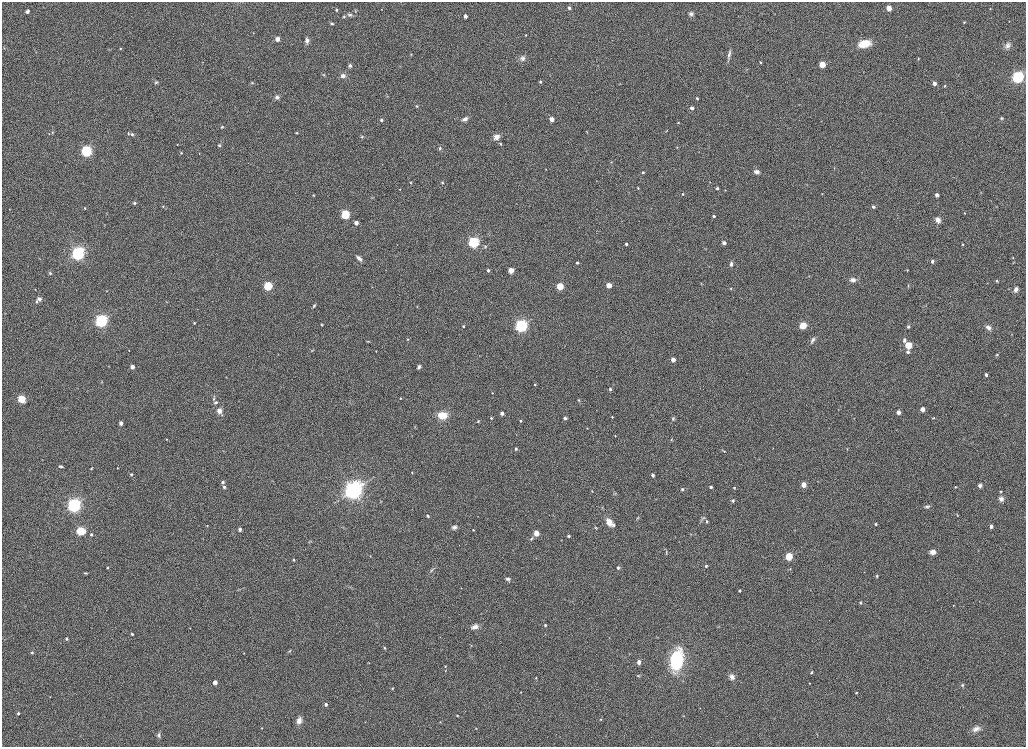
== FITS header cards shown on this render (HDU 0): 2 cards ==
NAXIS1  =                 2048
NAXIS2  =                 1489

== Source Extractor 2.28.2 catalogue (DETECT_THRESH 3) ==
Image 2048 x 1489 px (HDU 0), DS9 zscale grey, zoomed out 1/2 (1 PNG px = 2 x 2 image px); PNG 1028 x 749 px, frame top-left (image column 1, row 1489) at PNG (2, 2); no overlay
Background 1130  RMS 5.3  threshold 16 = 3 sigma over >= 5 px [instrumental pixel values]
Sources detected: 287; all 287 listed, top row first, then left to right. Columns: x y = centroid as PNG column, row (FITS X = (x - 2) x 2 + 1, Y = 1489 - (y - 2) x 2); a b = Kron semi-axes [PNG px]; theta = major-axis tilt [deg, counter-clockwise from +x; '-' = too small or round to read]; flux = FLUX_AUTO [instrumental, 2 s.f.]
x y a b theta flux
569 8 3 2 - 3900
889 8 3 3 - 20000
381 9 2 2 - 440
990 9 2 2 - 380
336 10 3 2 - 1700
27 11 3 3 - 4300
355 11 4 3 - 810
691 14 5 5 - 3000
350 15 7 4 -20 2000
344 16 4 3 - 1100
465 16 3 2 - 5200
964 22 3 2 - 1200
332 23 5 3 - 1500
526 35 2 2 - 610
277 39 3 3 - 13000
307 40 6 4 -83 4800
864 44 10 6 10 29000
1007 46 8 7 - 4400
4 48 4 3 - 880
120 48 2 2 - 840
411 54 3 2 - 640
729 55 12 4 78 3600
522 58 7 6 - 3700
918 59 2 2 - 700
760 62 2 2 - 1000
822 64 3 3 - 39000
350 65 4 4 - 2800
323 74 4 3 - 1100
343 76 5 5 - 4700
1018 77 5 5 - 160000
799 79 3 2 - 330
156 82 4 3 - 1400
540 82 4 3 - 1300
252 83 4 3 - 840
934 83 3 3 - 7500
620 84 2 2 - 510
945 86 3 3 - 1100
277 97 4 4 - 3200
697 98 3 3 - 2000
416 106 3 3 - 1100
692 108 4 3 - 4500
1002 118 4 3 - 1400
465 119 7 5 23 4200
552 119 3 3 - 13000
381 120 3 3 - 2600
678 122 3 3 - 990
222 127 3 3 - 1000
666 131 3 2 - 650
52 132 3 3 - 750
587 132 4 2 - 630
128 133 3 2 - 980
296 133 3 2 - 970
49 134 3 2 - 510
132 134 2 2 - 2300
362 137 4 4 - 1200
496 137 7 6 - 7700
177 144 2 2 - 560
500 144 3 3 - 1000
219 145 3 3 - 1800
677 147 4 3 - 780
440 148 4 4 - 1500
86 151 4 4 - 220000
181 153 3 3 - 820
199 153 3 2 - 390
611 162 3 2 - 620
546 169 2 2 - 510
643 172 2 2 - 1500
757 172 7 5 -9 5800
709 182 3 3 - 620
411 183 3 3 - 790
442 183 4 3 - 1400
638 188 3 2 - 910
717 188 4 4 - 2500
400 189 2 2 - 410
725 190 3 3 - 620
683 194 3 3 - 1300
822 194 3 2 - 570
313 195 3 3 - 890
937 195 3 3 - 6300
134 203 3 3 - 1900
163 206 3 2 - 840
873 207 3 3 - 2700
85 208 3 2 - 840
651 208 3 2 - 380
965 213 3 2 - 590
345 214 4 3 - 130000
714 216 3 3 - 2500
938 220 5 4 - 6600
356 223 3 3 - 9600
474 242 4 4 - 210000
724 243 3 3 - 7000
626 244 3 3 - 3300
962 244 3 3 - 890
485 246 4 4 - 1300
706 249 3 2 - 520
78 253 6 6 - 210000
1013 257 3 2 - 590
359 258 9 4 -43 4300
932 261 3 2 - 4400
577 263 3 3 - 2700
731 264 7 5 87 3800
488 270 2 2 - 2500
511 270 3 3 - 25000
907 270 3 2 - 550
50 273 5 4 - 1500
853 280 6 5 - 5500
997 281 3 3 - 1100
701 283 3 3 - 620
609 285 3 3 - 20000
268 286 4 3 - 120000
560 286 3 3 - 52000
908 286 3 2 - 620
731 288 4 3 - 1100
1016 289 5 3 - 5400
106 291 3 2 - 400
39 299 5 4 - 3800
36 302 4 3 - 1200
166 302 3 2 - 510
314 306 7 3 52 2100
417 306 3 2 - 540
101 321 6 5 - 180000
194 323 4 3 - 1200
321 325 3 3 - 1100
803 325 3 3 - 57000
463 326 2 2 - 1300
521 326 5 5 - 180000
908 326 5 4 - 1900
988 327 8 5 -47 5600
1012 334 3 2 - 400
407 339 4 3 - 1100
813 340 8 4 61 3000
904 340 6 4 -85 3200
368 341 5 3 - 1000
908 345 3 3 - 57000
129 350 2 2 - 440
312 350 5 3 - 1200
376 351 3 2 - 690
908 352 3 3 - 4100
278 354 3 2 - 390
997 355 4 3 - 1200
673 360 3 3 - 11000
132 367 3 3 - 9300
419 367 6 4 57 3300
986 375 3 3 - 4500
226 377 2 2 - 420
102 382 3 3 - 690
535 384 3 3 - 1400
610 389 3 3 - 2400
492 393 3 3 - 950
400 398 3 2 - 1000
22 399 3 3 - 82000
214 399 6 4 59 2200
579 400 5 3 - 1200
216 402 5 4 - 2600
923 409 3 3 - 14000
219 411 6 6 - 8000
898 412 3 3 - 10000
502 413 3 3 - 6100
222 415 5 4 - 1500
442 415 8 7 - 24000
612 417 3 3 - 1100
491 418 3 3 - 1200
565 418 3 3 - 4200
933 418 4 3 - 1200
673 419 6 5 - 2400
478 421 5 4 - 1600
521 421 3 3 - 1500
121 423 3 3 - 7600
415 427 3 2 - 570
587 428 3 3 - 640
615 435 3 2 - 660
412 436 3 2 - 400
166 439 3 3 - 800
671 439 4 3 - 1000
516 449 3 3 - 2500
847 449 4 2 - 690
724 451 5 4 - 1400
60 466 5 3 - 2000
117 468 2 1 - 540
91 469 4 3 - 920
412 472 3 2 - 750
131 474 3 3 - 1200
653 475 3 3 - 4600
818 481 3 2 - 450
223 482 3 2 - 3100
804 485 3 3 - 20000
980 486 5 5 - 3900
224 487 2 2 - 2700
711 487 3 3 - 3500
734 487 3 3 - 1200
955 487 3 3 - 890
682 489 4 4 - 2400
353 490 8 8 - 370000
592 491 4 3 - 1000
1001 491 4 4 - 1200
615 493 6 4 -2 1300
656 499 3 2 - 460
1001 499 6 5 - 6000
381 501 3 2 - 580
733 501 3 3 - 2600
74 505 6 6 - 200000
927 506 6 4 2 2700
602 507 4 4 - 870
957 515 4 2 - 730
428 516 4 2 - 1800
478 516 3 2 - 340
638 518 5 4 - 1200
703 518 7 5 14 3000
707 521 4 3 - 2500
609 522 7 5 -56 12000
876 524 3 3 - 1800
207 525 2 2 - 570
614 525 5 4 - 1800
991 526 3 3 - 6200
343 527 3 2 - 540
455 527 7 5 18 3000
596 527 4 3 - 1100
240 529 4 3 - 2400
473 530 2 2 - 820
80 531 4 3 - 120000
536 533 3 3 - 25000
91 534 2 2 - 2000
690 534 3 3 - 690
569 536 3 3 - 2800
532 538 6 4 33 1900
310 542 7 2 39 980
666 552 6 3 -85 1500
933 552 7 6 - 6300
370 556 3 2 - 680
789 556 3 3 - 68000
293 560 3 2 - 1600
706 566 3 3 - 2300
108 568 3 2 - 890
618 568 3 3 - 3400
790 569 3 3 - 810
431 570 8 3 53 1700
85 573 5 3 - 1500
877 576 4 3 - 1200
507 579 7 4 1 3400
350 587 4 3 - 1200
239 589 7 2 16 1400
739 591 3 3 - 2200
860 603 4 3 - 1400
953 605 3 2 - 720
545 625 3 3 - 1800
718 626 4 2 - 680
475 627 9 6 14 6800
190 628 3 2 - 690
132 634 4 3 - 1900
545 634 3 2 - 450
609 638 3 2 - 420
66 639 4 3 - 1400
471 645 3 3 - 820
385 648 5 3 - 1400
289 651 6 3 29 1400
32 653 5 4 - 1800
244 653 3 3 - 670
677 660 17 10 79 89000
639 662 4 3 - 6300
369 663 4 3 - 830
445 666 3 3 - 1200
445 671 3 2 - 780
812 672 4 4 - 1600
638 676 4 3 - 1100
732 677 7 6 - 6300
536 678 4 3 - 1000
215 682 3 3 - 11000
809 683 2 2 - 610
962 685 5 4 - 1600
392 688 4 4 - 1400
521 692 3 3 - 680
856 692 3 3 - 1400
50 697 3 2 - 490
326 704 3 3 - 4000
700 708 2 2 - 410
18 713 2 2 - 1900
457 716 3 3 - 780
683 716 3 2 - 660
601 719 3 2 - 670
299 721 9 6 71 7000
365 722 3 2 - 450
440 722 2 2 - 510
262 728 2 2 - 560
476 728 2 2 - 540
976 729 13 7 6 7600
159 735 5 4 - 2200
606 736 4 2 - 520